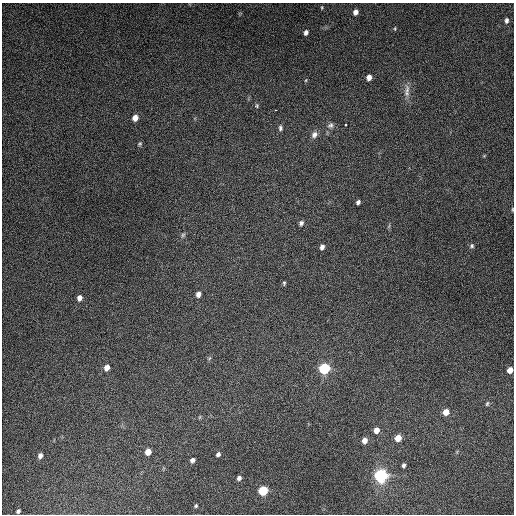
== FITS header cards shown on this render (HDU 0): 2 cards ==
NAXIS1  =                  512
NAXIS2  =                  512

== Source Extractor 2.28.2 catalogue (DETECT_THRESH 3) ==
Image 512 x 512 px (HDU 0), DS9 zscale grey, 1 PNG px = 1 image px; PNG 516 x 516 px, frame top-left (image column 1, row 512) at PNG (2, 3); no overlay
Background 4830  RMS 310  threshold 918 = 3 sigma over >= 5 px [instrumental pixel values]
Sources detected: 47; all 47 listed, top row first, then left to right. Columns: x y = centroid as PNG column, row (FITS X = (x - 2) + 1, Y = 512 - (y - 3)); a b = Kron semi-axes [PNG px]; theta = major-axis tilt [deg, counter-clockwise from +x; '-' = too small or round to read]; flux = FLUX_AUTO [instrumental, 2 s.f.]
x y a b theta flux
322 7 5 3 - 2.2e+04
355 12 5 5 - 9.7e+04
507 20 7 5 88 5.3e+04
395 29 5 3 - 2.0e+04
306 32 6 4 69 7.4e+04
369 77 5 4 - 1.3e+05
306 80 5 3 - 2.0e+04
407 90 17 6 -86 1.4e+05
257 106 6 5 - 3.0e+04
275 110 2 2 - 1.6e+04
135 118 6 5 - 1.6e+05
346 124 3 3 - 2.7e+04
330 125 9 8 - 7.8e+04
280 128 8 6 -88 5.2e+04
314 135 10 7 55 9.9e+04
140 144 6 4 41 3.1e+04
484 156 6 3 19 1.8e+04
358 202 5 4 - 5.5e+04
512 209 6 3 82 2.0e+04
301 223 6 5 - 5.2e+04
389 226 6 4 71 2.6e+04
183 235 7 5 46 3.9e+04
472 246 6 6 - 4.5e+04
322 247 6 4 71 7.7e+04
284 283 6 4 89 2.7e+04
198 294 6 5 - 9.2e+04
79 298 7 5 79 1.1e+05
209 358 8 3 45 2.6e+04
107 368 6 5 - 1.5e+05
324 369 8 7 - 1.1e+06
510 370 5 5 - 1.6e+05
487 404 6 4 73 3.0e+04
446 412 6 5 - 2.0e+05
200 417 6 4 71 2.2e+04
376 430 6 5 - 1.3e+05
398 438 6 5 - 2.4e+05
364 440 6 5 - 1.3e+05
148 452 6 5 - 1.8e+05
218 454 5 4 - 5.0e+04
40 456 6 5 - 7.6e+04
192 460 5 4 - 6.8e+04
403 465 5 4 - 4.6e+04
381 476 10 9 - 1.6e+06
239 478 5 5 - 6.4e+04
263 491 7 6 - 6.9e+05
196 506 4 4 - 2.8e+04
18 511 4 3 - 4.0e+04
At the frame edge (FLAGS 8, measured only in part): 2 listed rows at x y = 512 209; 510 370